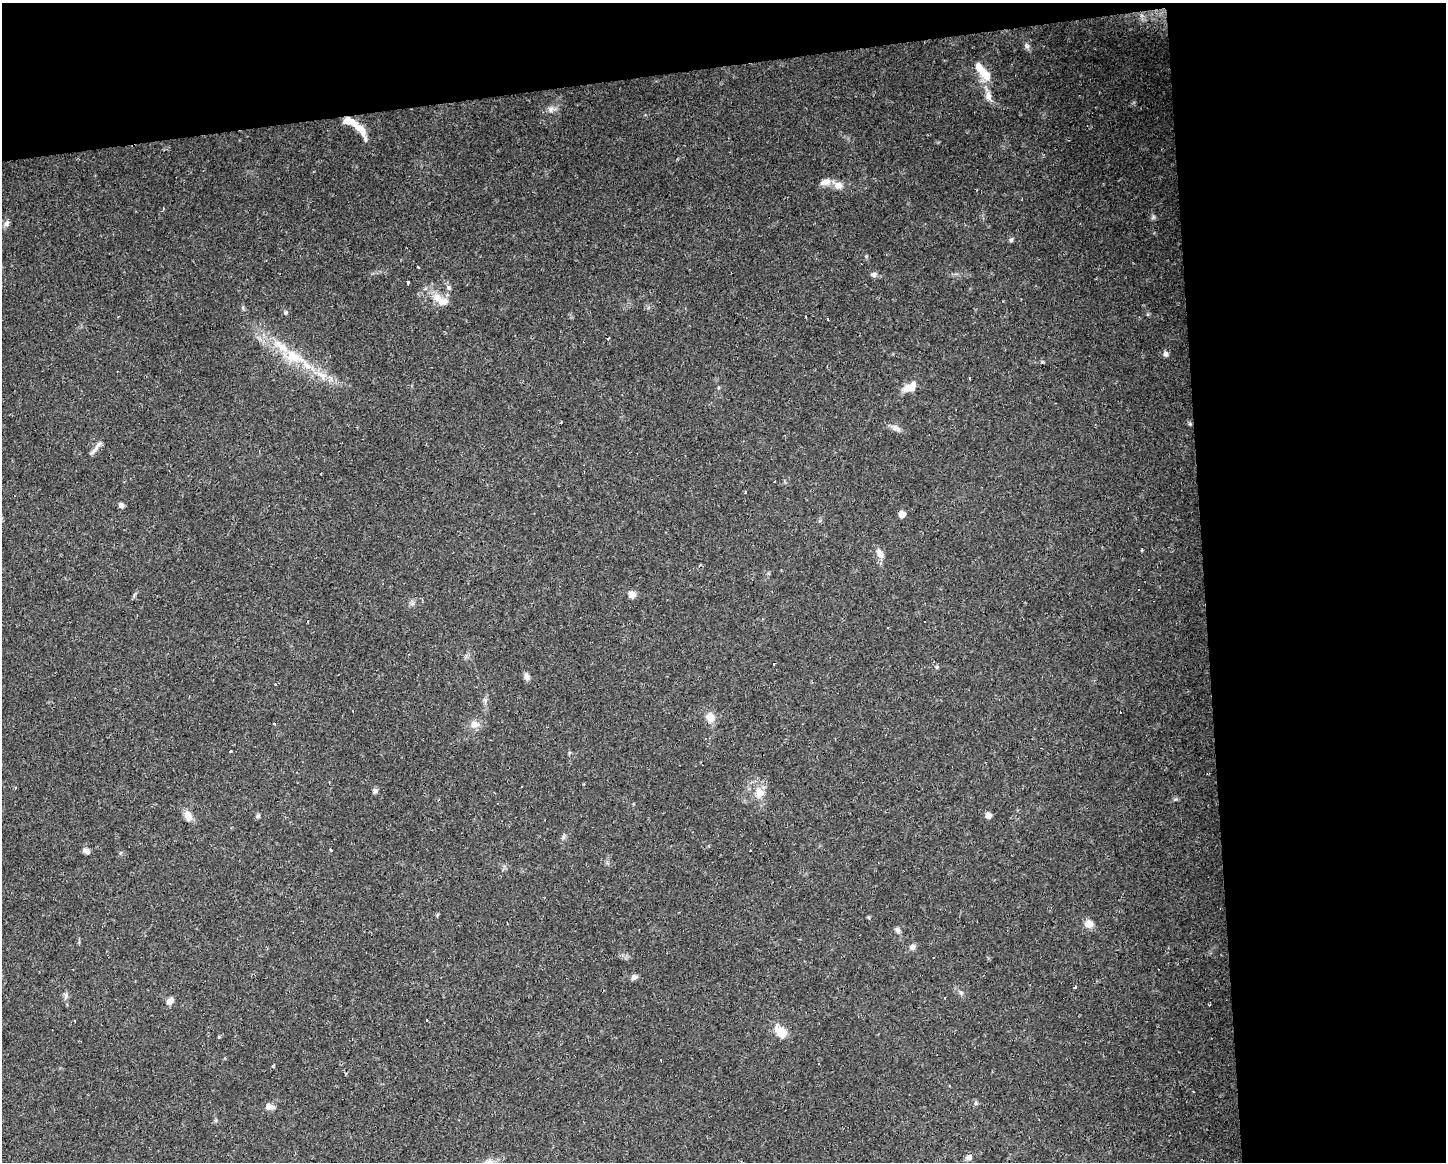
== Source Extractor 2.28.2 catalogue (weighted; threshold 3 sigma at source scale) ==
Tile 3 of 3 x 4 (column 3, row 1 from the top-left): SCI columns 2942-4385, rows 3482-4641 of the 4396 x 4641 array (HDU 1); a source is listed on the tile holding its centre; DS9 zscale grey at full resolution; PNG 1448 x 1164 px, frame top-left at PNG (2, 3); no overlay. Shown black and unused: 22% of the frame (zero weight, under 2 of 3 exposures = <1% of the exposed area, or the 3 px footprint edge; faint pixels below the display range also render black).
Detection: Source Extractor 2.28.2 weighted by HDU 2 'WHT'; one run over the whole footprint, this tile lists its part. Background 0.0625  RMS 0.0054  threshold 0.0244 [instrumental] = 3 sigma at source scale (4.5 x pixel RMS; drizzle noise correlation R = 1.50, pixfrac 1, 0.0396/0.0396 arcsec/px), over >= 5 px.
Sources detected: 78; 9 cosmic-ray / hot-pixel residue — not listed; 6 inside a brighter listed object's ellipse — not listed separately; the other 63 listed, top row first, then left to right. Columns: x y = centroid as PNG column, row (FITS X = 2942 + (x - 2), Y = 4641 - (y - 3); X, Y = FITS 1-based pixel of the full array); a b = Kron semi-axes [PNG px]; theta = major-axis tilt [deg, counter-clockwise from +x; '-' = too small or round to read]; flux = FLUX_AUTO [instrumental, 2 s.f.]
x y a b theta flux
1027 46 8 6 -35 1.5
986 75 22 11 -47 8.5
988 96 13 8 -84 3.8
551 109 9 7 55 2.2
361 129 24 9 -49 6.5
825 182 15 8 15 3.8
838 185 12 10 -19 4.2
1153 217 7 5 46 1.1
7 223 9 6 60 1.8
1011 240 6 6 - 0.91
418 267 3 3 - 1.6
874 274 9 7 4 1.6
408 282 3 3 - 1.3
437 297 15 10 -8 6
286 313 6 5 - 0.81
828 319 3 2 - 0.75
608 339 3 2 - 0.49
1166 354 7 7 - 1.5
294 357 38 15 -21 20
1042 362 5 4 - 0.74
907 388 17 10 5 5.8
895 428 9 7 -82 2.1
95 448 27 4 51 2.6
775 482 3 3 - 1.5
745 492 3 2 - 1
121 505 7 6 - 1.7
902 514 5 5 - 4.7
880 554 15 8 -56 3.5
632 594 8 8 - 3.2
308 622 2 2 - 0.53
774 664 3 3 - 1.9
937 667 6 4 72 0.68
527 677 9 7 -68 1.9
275 684 3 3 - 0.53
485 700 6 5 - 1.1
710 717 12 11 - 5.3
274 723 3 2 - 0.91
475 724 13 9 -6 3.9
230 751 3 3 - 1.4
375 791 6 6 - 1.6
759 793 14 11 83 7
988 815 7 6 - 2.6
188 816 13 9 -66 4.1
258 816 7 5 69 0.91
563 837 7 4 89 1
709 845 3 3 - 0.66
331 850 3 3 - 2
86 851 9 6 -25 2.3
1089 924 10 9 - 4.4
897 930 9 6 -64 1.7
912 947 8 7 - 2
634 977 8 6 24 1.7
1075 987 3 3 - 5.8
961 993 6 4 44 0.89
66 995 9 6 -53 1.4
170 1001 10 7 34 2.7
426 1020 3 3 - 1.7
75 1021 3 3 - 1.5
781 1032 15 11 -37 8.1
219 1037 4 3 - 0.59
273 1066 4 3 - 0.8
269 1107 10 7 -6 3.2
968 1157 8 7 - 1.9
Overlapping masked pixels (flux is a lower limit): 1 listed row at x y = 95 448